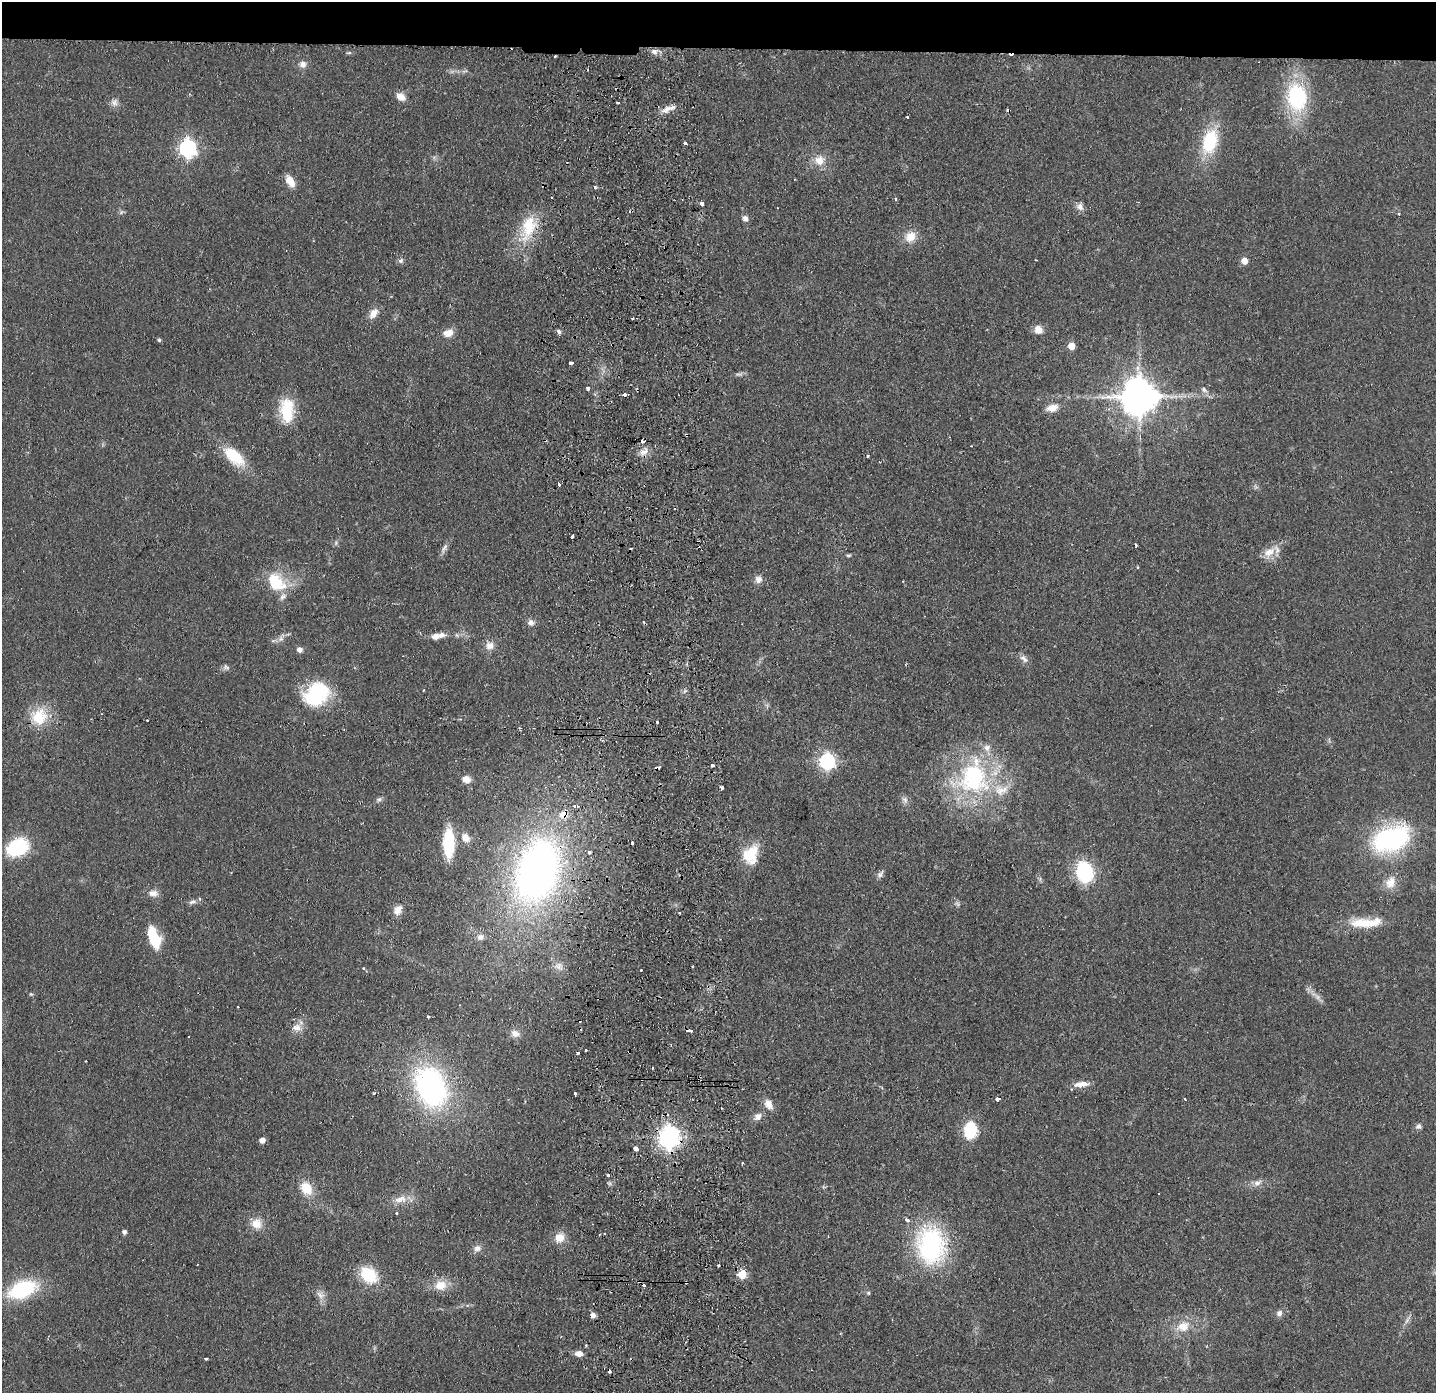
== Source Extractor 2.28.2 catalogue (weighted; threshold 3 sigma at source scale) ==
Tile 2 of 3 x 3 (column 2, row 1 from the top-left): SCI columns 1489-2922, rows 2835-4225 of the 4411 x 4278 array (HDU 1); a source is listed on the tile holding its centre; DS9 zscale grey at full resolution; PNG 1438 x 1395 px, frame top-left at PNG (2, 2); no overlay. Shown black and unused: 4% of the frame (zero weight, under 2 of 3 exposures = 3% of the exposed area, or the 3 px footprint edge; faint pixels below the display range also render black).
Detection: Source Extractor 2.28.2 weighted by HDU 2 'WHT'; one run over the whole footprint, this tile lists its part. Background 0.0443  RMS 0.0087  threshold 0.0392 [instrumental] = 3 sigma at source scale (4.5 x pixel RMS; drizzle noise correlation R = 1.50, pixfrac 1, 0.05/0.05 arcsec/px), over >= 5 px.
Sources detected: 171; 1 too faint to see at this stretch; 2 inside a brighter object's white glare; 21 cosmic-ray / hot-pixel residue — not listed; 6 inside a brighter listed object's ellipse — not listed separately; the other 141 listed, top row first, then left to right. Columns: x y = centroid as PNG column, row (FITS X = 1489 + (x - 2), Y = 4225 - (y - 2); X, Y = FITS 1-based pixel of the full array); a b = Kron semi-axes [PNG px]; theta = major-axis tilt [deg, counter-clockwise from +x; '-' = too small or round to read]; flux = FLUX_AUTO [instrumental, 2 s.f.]
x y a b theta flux
655 51 8 7 - 4.2
555 56 3 2 - 0.83
302 64 10 9 - 4.9
465 71 10 3 10 1.8
401 97 12 8 -37 7.2
1297 97 25 18 -83 90
114 102 10 9 - 4.5
618 102 4 3 - 1.8
667 109 15 7 28 7.1
907 117 3 3 - 2.5
1210 141 26 15 74 50
685 143 3 3 - 5.4
188 148 7 7 - 310
819 160 14 13 - 12
290 181 15 8 -56 10
595 187 5 4 - 1.3
895 198 3 3 - 3.2
701 203 4 3 - 7.7
1080 207 11 8 -68 4.9
777 208 2 2 - 0.61
1399 213 3 3 - 1.7
745 218 7 6 - 3.9
528 228 35 17 77 38
910 237 14 12 50 13
401 260 7 7 - 2.7
1036 260 3 2 - 2
1244 261 5 5 - 12
373 313 14 9 56 7.7
1038 329 12 10 -47 7.1
559 332 6 5 - 2.3
448 333 12 9 15 8.9
159 340 4 3 - 1.7
1071 346 5 5 - 15
571 363 4 3 - 9
738 374 11 4 4 2.3
588 388 4 3 - 3.8
1204 390 9 7 -39 3.2
625 394 3 3 - 15
1139 397 11 10 - 2700
1052 408 14 8 13 9.4
287 410 29 16 -87 33
687 435 4 3 - 1
643 441 4 3 - 7.6
643 452 13 6 4 5.8
234 456 30 15 -43 30
867 456 3 3 - 2.4
559 484 3 3 - 4
572 537 3 3 - 4.6
336 543 6 4 -73 1.4
444 548 15 5 66 3.9
1269 552 18 12 44 12
848 555 8 3 0 1.4
758 579 9 8 - 5.2
276 582 27 19 -46 34
531 623 9 7 -30 3.8
435 636 10 7 8 7.2
281 639 9 7 45 3.6
490 645 12 11 - 6.8
300 650 6 6 - 4.3
1024 659 13 7 -43 4.3
226 667 9 7 -33 2.5
316 694 27 21 36 75
39 717 23 22 - 28
657 722 3 3 - 3
520 728 3 3 - 1.5
827 761 7 6 - 250
712 765 4 3 - 3.9
973 778 49 44 78 130
466 779 11 9 -12 6.3
721 787 4 3 - 5.7
379 799 9 6 25 2.4
905 800 9 7 -69 3.4
575 806 6 3 -1 3.3
465 838 12 10 -51 7.6
1391 839 37 23 19 140
449 843 26 10 -89 47
17 847 23 17 25 51
589 852 3 3 - 3.3
752 853 24 12 65 23
537 872 69 47 71 400
1084 872 16 12 -74 83
880 874 11 6 53 3.2
1390 882 18 12 62 11
153 893 14 8 -1 6
192 902 13 6 16 3.6
957 904 9 3 -45 1.6
398 910 14 9 61 7.8
680 913 4 3 - 1.1
1366 923 45 12 3 26
480 937 9 8 - 4.3
154 938 22 10 -70 36
558 966 14 10 -7 6.3
363 968 4 4 - 0.78
641 970 3 3 - 1.1
31 994 5 4 - 1.1
428 1017 4 3 - 2.1
297 1027 15 11 -4 8.1
689 1030 5 3 - 6.9
515 1033 12 9 -14 5.6
188 1037 2 2 - 0.69
578 1053 3 3 - 3.5
652 1068 3 2 - 1.1
1081 1084 21 7 5 7.9
431 1087 39 28 -65 210
374 1093 4 3 - 0.99
575 1094 3 3 - 2.4
997 1099 5 4 - 2.5
1185 1099 3 2 - 0.8
769 1104 13 9 -58 7.9
758 1117 10 8 41 5.5
1418 1126 7 6 - 2.8
970 1130 19 14 86 30
669 1137 8 7 - 660
262 1140 4 4 - 7.3
636 1149 5 4 - 18
742 1163 4 2 - 0.76
608 1175 3 3 - 2.8
1257 1183 12 7 28 5
306 1188 18 14 -51 17
400 1199 20 10 10 10
397 1213 3 3 - 2
907 1220 6 4 -38 2.7
256 1224 13 12 - 12
124 1232 5 5 - 2.1
604 1234 3 2 - 1.3
559 1238 12 11 - 11
931 1245 37 28 -82 140
477 1248 11 9 5 4.6
197 1264 2 2 - 0.61
742 1274 5 5 - 40
368 1275 16 12 -38 42
686 1282 3 3 - 11
441 1285 16 13 10 13
22 1290 29 16 19 71
868 1293 6 5 - 1.3
320 1295 14 9 -38 5.5
1279 1313 8 7 - 3.6
1407 1320 11 4 59 3
1183 1326 18 13 19 16
578 1354 9 7 -1 6
206 1359 4 3 - 2
Overlapping masked pixels (flux is a lower limit): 7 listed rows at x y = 555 56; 687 435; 643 441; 537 872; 689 1030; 669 1137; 686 1282